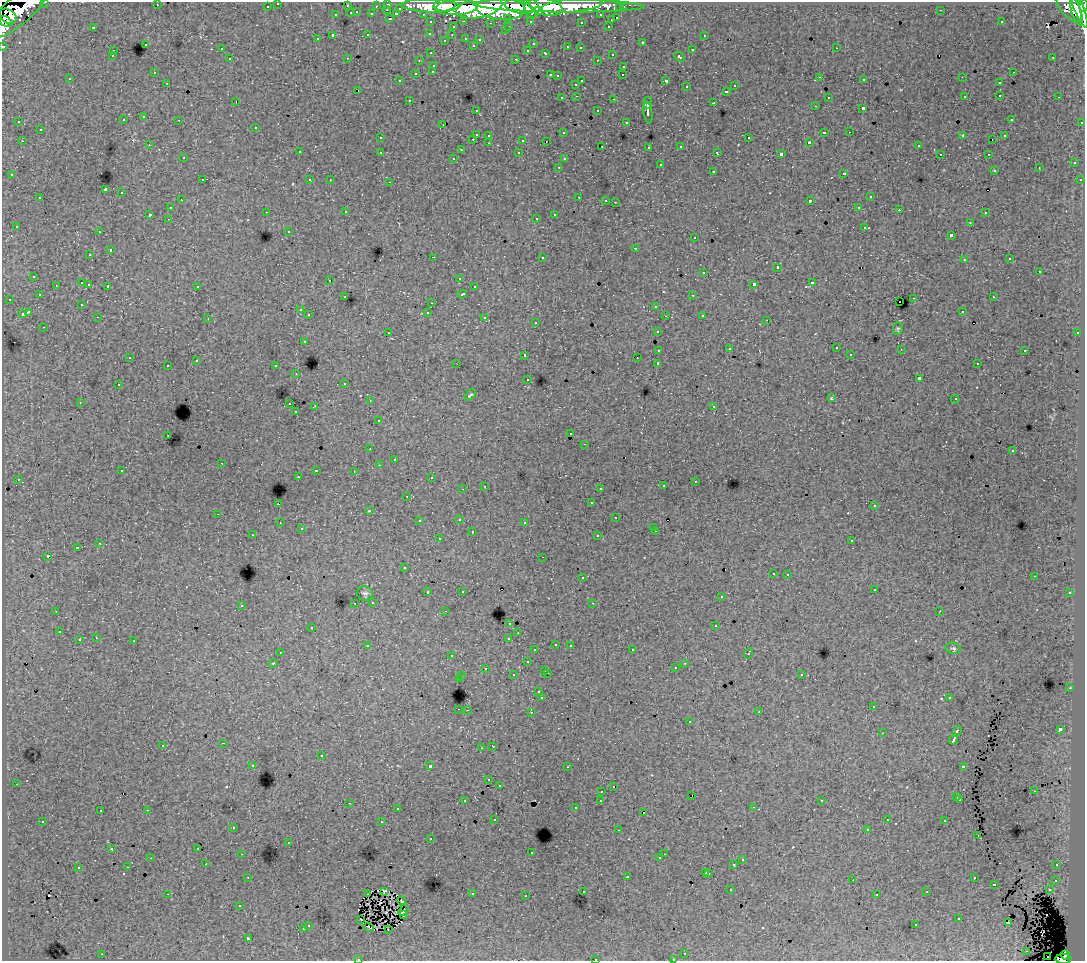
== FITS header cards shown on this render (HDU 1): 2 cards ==
NAXIS1  =                 1083
NAXIS2  =                  959

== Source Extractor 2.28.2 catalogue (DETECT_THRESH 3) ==
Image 1083 x 959 px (HDU 1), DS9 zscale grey, 1 PNG px = 1 image px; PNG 1087 x 963 px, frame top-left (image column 1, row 959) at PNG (2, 2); each listed source drawn as its Kron ellipse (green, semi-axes under 4 px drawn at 4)
Background 60.5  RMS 0.66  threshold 1.99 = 3 sigma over >= 5 px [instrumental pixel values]
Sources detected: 480; all 480 listed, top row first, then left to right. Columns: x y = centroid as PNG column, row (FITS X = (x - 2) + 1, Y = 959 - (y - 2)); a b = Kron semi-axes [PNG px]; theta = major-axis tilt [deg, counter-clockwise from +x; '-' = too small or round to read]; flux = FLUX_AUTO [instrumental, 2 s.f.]
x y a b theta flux
45 2 3 2 - 2000
278 3 3 3 - 1300
388 4 3 3 - 2600
157 5 3 2 - 77
445 5 11 6 4 95000
1068 5 20 9 -56 61000
267 6 3 3 - 990
347 6 3 3 - 540
376 6 3 2 - 690
430 6 29 6 -1 150000
559 6 86 6 -1 130000
571 6 31 6 6 100000
1084 6 6 4 78 46000
457 7 21 8 3 240000
519 7 15 6 -14 160000
546 7 17 8 -12 160000
620 7 3 3 - 800
623 7 3 3 - 1100
400 8 3 3 - 430
479 8 23 10 11 320000
501 9 24 11 -5 440000
532 9 9 7 -80 120000
1079 9 19 5 -68 180000
387 10 3 2 - 220
941 10 3 2 - 62
17 11 37 14 40 270000
538 11 4 3 - 46000
1076 11 16 5 -74 140000
357 12 3 3 - 310
351 13 3 3 - 260
372 14 3 3 - 590
396 14 4 3 - 370
423 14 3 2 - 800
336 15 3 3 - 190
601 15 3 3 - 740
8 16 9 6 -32 86000
508 18 3 3 - 630
617 18 3 3 - 360
390 19 3 2 - 360
611 20 3 3 - 180
464 21 3 2 - 310
530 21 3 3 - 950
6 22 7 4 -32 83000
431 22 3 3 - 1300
581 22 3 3 - 93
1001 22 3 2 - 67
490 23 3 2 - 44
509 26 3 2 - 210
608 26 3 2 - 290
93 27 3 3 - 520
453 27 3 3 - 240
505 30 3 2 - 130
430 34 3 3 - 110
368 35 3 3 - 280
452 35 3 2 - 52
704 35 3 3 - 230
333 36 3 3 - 670
466 38 3 3 - 330
317 39 3 3 - 150
445 40 3 2 - 42
480 40 3 3 - 84
643 42 3 2 - 48
145 44 3 3 - 220
533 44 3 2 - 56
473 45 3 3 - 94
3 46 3 3 - 3400
568 47 3 3 - 220
580 48 3 3 - 140
836 48 3 2 - 120
221 49 3 2 - 77
528 50 3 3 - 200
692 50 3 3 - 330
113 51 3 2 - 100
431 53 3 2 - 130
546 53 3 3 - 270
612 54 3 2 - 240
112 56 3 2 - 63
679 57 6 3 -42 290
1053 57 3 2 - 74
347 58 3 2 - 24
230 59 3 3 - 110
516 59 3 2 - 290
597 60 3 2 - 110
419 61 3 2 - 25
434 65 3 3 - 300
624 66 3 3 - 250
433 71 3 3 - 180
154 72 3 2 - 68
1013 72 3 2 - 120
416 73 3 3 - 230
550 75 3 2 - 240
623 75 3 2 - 68
557 76 3 3 - 78
820 77 2 2 - 160
962 77 2 2 - 26
70 79 3 3 - 210
864 80 3 2 - 120
400 81 3 2 - 65
582 81 3 3 - 390
666 81 4 3 - 610
167 83 3 2 - 96
999 83 3 3 - 270
576 84 3 3 - 180
735 86 3 3 - 170
687 87 3 3 - 200
358 90 3 2 - 120
726 91 3 3 - 210
1000 95 3 2 - 290
577 96 3 2 - 150
965 96 3 2 - 39
828 97 3 2 - 59
1059 97 3 2 - 150
562 98 3 3 - 240
614 99 3 2 - 360
409 100 3 2 - 120
236 101 3 2 - 19
648 103 6 3 86 1500
714 103 3 3 - 650
815 106 3 2 - 150
863 109 3 3 - 1000
476 110 3 2 - 120
598 111 3 3 - 220
648 112 11 4 -81 2000
144 117 3 3 - 280
1011 119 3 3 - 180
123 120 3 3 - 240
179 120 3 2 - 140
19 122 3 2 - 83
626 122 3 3 - 120
1082 122 3 3 - 540
443 125 2 2 - 37
255 127 3 3 - 140
40 130 3 3 - 210
824 132 3 3 - 610
849 132 2 2 - 58
564 133 3 3 - 88
476 134 3 3 - 330
489 135 3 3 - 130
963 136 4 2 - 460
1005 136 3 3 - 99
380 138 3 3 - 170
749 138 3 3 - 270
473 139 3 2 - 130
523 140 3 3 - 310
992 140 3 2 - 49
22 141 3 2 - 210
546 141 2 2 - 17
809 142 3 3 - 45
489 143 3 2 - 200
149 145 3 2 - 80
918 145 3 2 - 150
602 146 2 2 - 37
681 146 3 3 - 230
649 147 3 3 - 150
461 150 3 2 - 59
299 152 3 3 - 250
380 152 3 3 - 230
519 153 3 3 - 120
717 153 4 3 - 93
781 154 4 3 - 1500
940 154 3 2 - 67
988 154 3 2 - 160
183 158 3 3 - 150
454 158 3 3 - 110
564 159 3 3 - 130
1074 163 3 3 - 250
660 165 3 3 - 240
559 167 3 2 - 240
1039 168 3 2 - 26
994 170 3 2 - 37
713 171 3 3 - 300
844 173 3 3 - 450
12 175 3 3 - 100
202 180 3 2 - 170
310 180 3 2 - 93
330 180 3 2 - 68
1080 180 3 2 - 100
390 182 3 2 - 230
105 190 4 3 - 3300
122 193 3 3 - 380
579 197 3 2 - 220
870 197 3 3 - 210
40 198 3 3 - 250
181 200 3 2 - 130
606 200 3 3 - 160
810 201 4 3 - 1000
615 202 3 2 - 86
859 207 3 2 - 190
170 208 3 3 - 140
899 210 3 2 - 170
266 212 3 2 - 78
346 212 3 2 - 180
985 213 3 2 - 130
150 214 3 3 - 960
555 215 4 3 - 1000
536 218 3 3 - 120
168 219 3 2 - 120
970 222 3 2 - 86
16 226 3 3 - 190
865 227 3 3 - 310
289 231 3 3 - 140
99 232 3 2 - 120
951 235 3 3 - 1200
695 238 3 3 - 210
635 248 3 3 - 230
110 250 3 2 - 270
90 255 3 2 - 110
433 257 3 2 - 500
542 257 3 3 - 310
1010 259 3 3 - 150
964 260 3 3 - 150
777 267 3 3 - 560
1039 271 3 3 - 520
704 272 3 3 - 260
34 276 3 3 - 150
459 278 3 3 - 88
330 280 3 2 - 45
82 283 3 3 - 450
812 283 3 3 - 380
89 284 3 2 - 230
754 284 4 3 - 850
56 285 3 3 - 190
108 286 2 2 - 43
197 286 3 3 - 140
474 287 3 3 - 180
462 294 5 3 - 330
39 295 3 3 - 220
693 295 3 2 - 190
345 297 3 3 - 120
993 297 3 2 - 180
914 298 3 2 - 350
9 299 3 2 - 190
900 302 2 2 - 50
432 303 2 2 - 28
82 304 3 3 - 96
656 306 3 3 - 260
300 310 3 2 - 94
962 311 3 3 - 99
28 312 4 3 - 820
427 312 3 3 - 400
22 314 4 3 - 480
309 315 3 3 - 180
702 315 3 3 - 230
665 316 3 2 - 52
98 317 3 2 - 130
485 318 3 3 - 290
208 319 3 3 - 54
767 320 2 2 - 34
536 322 3 3 - 110
44 327 3 2 - 100
898 329 6 5 - 69
657 331 3 3 - 150
388 333 3 2 - 29
1077 333 3 2 - 220
304 341 3 3 - 250
836 348 3 3 - 140
729 349 3 2 - 33
901 349 3 2 - 25
659 350 4 3 - 530
1025 350 3 2 - 260
850 354 3 2 - 98
525 355 3 3 - 250
130 357 3 2 - 82
637 358 3 2 - 79
196 361 3 2 - 33
658 363 3 3 - 1300
457 364 2 2 - 20
977 364 3 2 - 79
168 365 3 3 - 200
276 366 3 3 - 190
296 374 2 2 - 30
528 379 3 2 - 85
919 379 4 3 - 1300
345 383 3 3 - 69
118 385 3 3 - 180
470 395 6 3 40 73
831 398 3 3 - 50
955 399 4 2 - 64
370 401 3 3 - 80
80 402 3 2 - 24
290 404 3 3 - 320
315 406 3 2 - 390
714 406 3 3 - 170
296 412 3 2 - 100
378 421 3 3 - 160
571 434 3 2 - 98
168 435 3 2 - 130
585 444 3 2 - 110
370 449 3 2 - 69
1012 451 3 2 - 62
394 459 3 2 - 64
222 463 3 2 - 140
379 465 3 2 - 67
316 470 3 2 - 320
122 471 3 3 - 150
354 471 3 2 - 59
298 476 2 2 - 76
431 478 3 2 - 89
18 479 2 2 - 37
695 481 3 2 - 130
485 486 3 2 - 180
663 486 3 3 - 110
600 488 3 3 - 120
463 489 3 2 - 25
407 496 2 2 - 27
591 503 3 3 - 180
278 504 3 3 - 320
874 506 3 3 - 87
369 511 4 3 - 35
218 514 3 2 - 140
616 518 3 3 - 210
459 519 3 3 - 140
419 521 3 3 - 97
525 522 3 2 - 110
280 523 3 2 - 120
654 527 3 2 - 74
301 529 3 3 - 77
656 531 3 2 - 150
472 532 3 2 - 260
253 535 3 2 - 140
598 536 3 3 - 160
439 539 3 3 - 110
852 540 3 3 - 190
100 543 2 2 - 33
77 548 3 3 - 430
47 556 4 3 - 730
543 557 3 2 - 100
404 568 3 2 - 60
773 573 3 3 - 170
788 574 3 2 - 170
1034 576 3 2 - 44
582 578 3 3 - 260
874 589 3 3 - 250
462 591 3 3 - 120
428 592 3 3 - 300
365 593 8 7 - 130
1070 593 3 3 - 120
721 597 3 3 - 160
373 602 3 3 - 110
355 603 3 2 - 140
593 603 3 2 - 76
241 605 3 3 - 190
56 611 3 2 - 34
445 611 3 2 - 140
940 611 3 2 - 25
510 623 3 3 - 170
716 626 3 3 - 200
312 627 3 2 - 72
59 632 3 2 - 210
518 633 3 2 - 82
96 638 3 2 - 94
509 638 4 3 - 540
79 640 3 3 - 230
134 641 3 3 - 410
556 644 3 3 - 250
368 645 4 3 - 270
570 645 3 2 - 190
953 648 8 5 -13 100
535 650 3 3 - 120
632 650 3 2 - 240
280 652 2 2 - 33
748 653 5 3 - 400
452 656 3 3 - 120
527 662 3 3 - 250
273 663 4 3 - 42
685 663 3 2 - 180
485 668 3 3 - 280
675 668 3 2 - 66
545 670 3 2 - 230
547 673 3 2 - 230
801 674 3 3 - 150
513 675 3 3 - 220
462 676 3 2 - 320
459 679 3 3 - 680
1070 688 3 2 - 230
539 692 3 3 - 190
542 698 3 3 - 1200
949 698 3 3 - 140
873 707 3 2 - 86
459 709 3 2 - 330
467 710 3 2 - 68
531 712 3 2 - 270
759 712 3 2 - 41
689 722 3 3 - 250
1060 729 4 3 - 1700
957 731 5 3 - 670
882 733 2 2 - 36
954 740 4 3 - 2600
224 743 3 2 - 180
163 745 3 3 - 330
493 746 3 2 - 33
482 748 3 2 - 26
321 756 3 3 - 390
253 765 3 3 - 160
430 766 3 3 - 1900
963 766 4 3 - 400
567 767 3 3 - 120
489 780 3 3 - 160
16 784 2 2 - 79
499 785 3 3 - 200
613 786 3 2 - 130
602 791 3 2 - 200
1034 791 3 3 - 94
692 796 3 2 - 36
957 797 3 3 - 150
960 799 3 3 - 68
601 800 3 3 - 160
465 801 3 3 - 260
822 801 3 3 - 130
349 803 3 2 - 110
753 807 3 2 - 250
575 808 3 3 - 130
397 809 3 2 - 140
147 810 3 2 - 200
100 811 3 2 - 140
643 812 3 3 - 280
495 819 3 3 - 130
887 820 3 3 - 230
43 821 3 3 - 170
945 821 3 3 - 280
382 822 3 3 - 550
233 827 3 3 - 130
867 829 3 2 - 77
618 830 3 2 - 65
978 835 3 2 - 67
431 839 3 2 - 43
289 842 3 2 - 51
198 848 2 2 - 33
112 849 3 3 - 110
531 853 3 3 - 280
242 854 3 2 - 110
664 854 2 2 - 200
151 858 2 2 - 26
660 858 3 3 - 150
742 860 3 3 - 130
206 864 2 2 - 160
734 865 3 3 - 720
1057 865 3 3 - 170
128 867 3 2 - 120
78 868 3 3 - 350
706 872 3 3 - 260
709 873 3 3 - 240
627 876 3 3 - 390
248 877 3 2 - 200
974 878 3 3 - 210
853 880 2 2 - 21
1056 880 3 3 - 150
994 884 3 3 - 580
731 890 3 2 - 160
1049 890 3 3 - 280
384 891 3 3 - 59
583 892 3 2 - 88
927 892 3 2 - 59
167 894 3 2 - 530
368 894 2 2 - 40
472 894 3 2 - 220
877 895 3 3 - 130
526 896 3 2 - 130
401 901 5 3 - 120
240 906 3 3 - 120
403 911 6 3 53 47
403 915 3 3 - 42
959 919 3 3 - 440
361 920 2 2 - 59
1008 923 3 2 - 74
308 925 3 3 - 200
916 925 3 3 - 220
369 927 5 2 - 23
303 929 3 3 - 160
388 929 3 2 - 46
248 938 3 3 - 1100
1027 951 3 3 - 59
685 953 2 2 - 120
102 954 3 2 - 240
1065 955 4 3 - 21000
1048 957 2 2 - 100
358 959 3 2 - 78
595 959 3 3 - 260
673 959 3 3 - 46
1063 959 8 4 1 51000
At the frame edge (FLAGS 8, measured only in part): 8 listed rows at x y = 45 2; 278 3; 1084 6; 3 46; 358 959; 595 959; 673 959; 1063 959